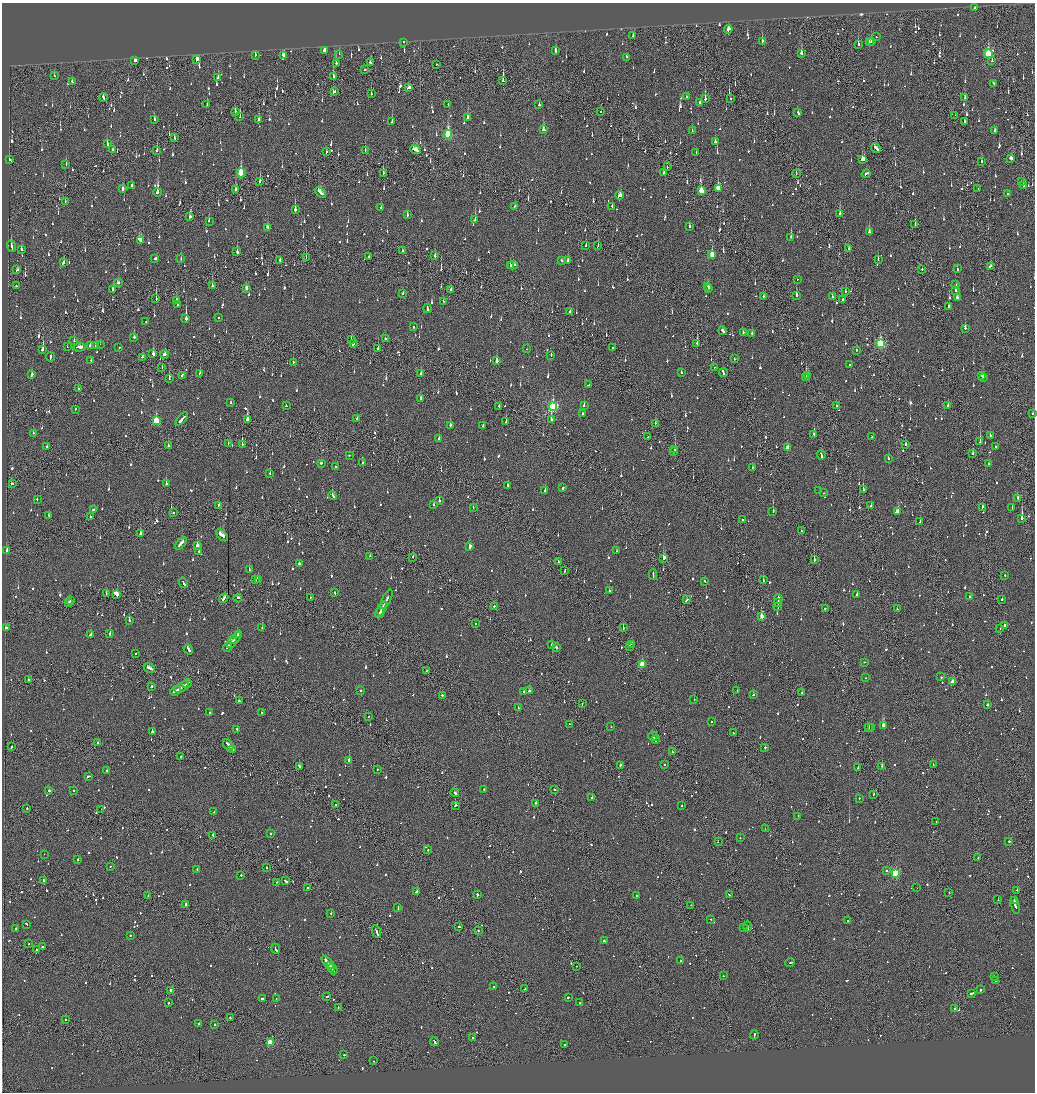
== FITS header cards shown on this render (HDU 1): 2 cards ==
NAXIS1  =                 2065
NAXIS2  =                 2180

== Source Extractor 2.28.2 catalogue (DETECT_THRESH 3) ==
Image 2065 x 2180 px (HDU 1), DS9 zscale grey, zoomed out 1/2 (1 PNG px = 2 x 2 image px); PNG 1037 x 1094 px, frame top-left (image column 1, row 2179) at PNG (2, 3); each listed source drawn as its Kron ellipse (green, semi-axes under 4 px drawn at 4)
Background -0.121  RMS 0.075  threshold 0.225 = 3 sigma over >= 5 px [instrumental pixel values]
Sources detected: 1768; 99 cannot appear on this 1/2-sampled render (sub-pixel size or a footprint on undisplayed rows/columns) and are neither listed nor drawn; of the other 1669, the 500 brightest by FLUX_AUTO listed and drawn (1169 fainter detections omitted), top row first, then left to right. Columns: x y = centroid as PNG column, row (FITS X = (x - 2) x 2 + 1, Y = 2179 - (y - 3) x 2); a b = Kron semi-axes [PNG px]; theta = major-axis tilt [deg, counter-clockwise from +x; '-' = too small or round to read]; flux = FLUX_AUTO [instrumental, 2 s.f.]
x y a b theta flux
975 7 2 2 - 73
728 29 4 3 - 190
633 36 3 2 - 99
876 37 2 2 - 73
762 41 3 2 - 230
403 42 2 2 - 220
869 42 2 2 - 90
871 42 3 2 - 100
858 44 3 2 - 160
325 51 3 2 - 480
555 51 3 2 - 160
801 53 3 2 - 190
339 54 2 1 - 180
988 54 4 3 - 830
255 55 2 2 - 140
283 55 3 3 - 230
626 57 3 2 - 130
197 60 4 2 - 380
992 60 2 1 - 87
135 61 3 2 - 450
370 62 3 2 - 130
336 63 2 2 - 270
436 64 2 1 - 94
365 69 2 1 - 240
54 76 2 1 - 190
218 77 2 2 - 450
333 77 4 2 - 150
72 81 2 2 - 71
503 81 2 1 - 420
994 83 3 2 - 110
409 88 4 3 - 110
335 92 2 2 - 87
371 94 3 2 - 160
103 97 4 2 - 140
686 97 2 2 - 91
965 98 4 2 - 100
705 99 4 2 - 350
731 99 2 2 - 86
700 102 3 2 - 200
448 104 2 2 - 83
207 105 2 2 - 68
539 105 2 2 - 100
601 111 2 2 - 130
235 112 3 1 - 170
798 113 3 2 - 200
955 115 2 1 - 93
240 117 2 1 - 88
467 118 3 2 - 340
154 119 2 2 - 150
259 119 3 2 - 190
964 121 3 2 - 98
392 122 3 2 - 190
543 130 3 3 - 97
692 130 2 2 - 79
994 130 2 2 - 190
448 134 4 3 - 1100
175 138 3 2 - 93
715 142 2 2 - 100
107 144 3 2 - 110
876 148 5 2 - 190
415 149 5 3 - 260
113 150 3 2 - 93
157 150 3 2 - 240
365 151 3 1 - 83
326 152 3 2 - 70
696 153 2 1 - 72
1011 158 3 2 - 450
863 159 4 3 - 210
9 160 3 2 - 150
982 161 3 2 - 71
66 164 3 2 - 120
667 167 2 1 - 77
664 172 2 2 - 230
241 173 4 3 - 730
383 173 4 2 - 200
796 173 3 2 - 67
866 174 4 2 - 120
260 182 3 2 - 82
1022 182 3 2 - 120
132 185 2 2 - 110
1024 185 3 2 - 100
718 188 4 3 - 310
123 189 3 2 - 68
978 189 2 1 - 69
235 190 3 2 - 120
701 191 3 2 - 370
157 192 4 2 - 990
320 192 6 2 -42 230
1008 194 2 1 - 80
620 195 4 3 - 220
65 201 2 2 - 100
515 206 3 2 - 150
612 206 2 1 - 150
381 207 2 2 - 88
295 210 4 2 - 630
840 214 3 2 - 170
407 215 2 2 - 160
190 217 3 2 - 95
475 220 3 2 - 130
209 221 3 2 - 85
915 224 2 1 - 120
689 226 3 2 - 71
267 227 3 2 - 120
869 232 2 2 - 230
791 237 3 2 - 360
141 240 4 3 - 150
11 246 6 2 -69 310
586 246 2 2 - 110
598 246 2 1 - 210
21 249 3 2 - 84
849 249 3 2 - 140
402 251 2 2 - 69
237 252 3 2 - 470
712 255 4 2 - 320
435 256 3 2 - 86
306 257 2 1 - 160
369 257 2 1 - 120
155 258 2 2 - 180
181 259 2 2 - 100
878 259 2 2 - 160
280 261 3 1 - 100
562 261 3 2 - 570
568 261 2 2 - 140
63 263 3 2 - 110
513 265 5 2 - 200
511 266 2 1 - 80
990 266 3 2 - 72
922 269 2 1 - 170
957 269 2 2 - 100
17 270 3 2 - 77
797 279 2 1 - 330
118 283 3 2 - 99
956 285 2 2 - 76
16 286 2 2 - 230
212 286 3 2 - 250
707 286 3 2 - 150
246 288 3 2 - 95
709 288 2 2 - 100
113 289 3 2 - 97
451 289 3 2 - 85
955 290 2 2 - 330
845 291 2 1 - 250
403 293 2 2 - 86
796 295 2 2 - 160
763 296 2 2 - 100
832 297 3 2 - 100
957 297 3 2 - 72
156 299 2 1 - 170
842 300 2 2 - 73
176 301 3 2 - 120
443 301 2 2 - 120
178 305 2 2 - 200
948 307 3 2 - 160
428 309 4 2 - 240
570 311 2 2 - 110
186 318 3 2 - 1000
219 318 2 2 - 76
146 322 2 2 - 74
414 327 2 2 - 85
965 328 2 2 - 190
723 331 4 2 - 140
743 332 2 2 - 75
752 333 2 2 - 72
134 337 2 2 - 110
351 339 2 2 - 87
385 339 2 2 - 200
74 341 2 2 - 140
697 343 2 2 - 340
100 344 2 1 - 89
353 344 3 2 - 130
880 344 4 3 - 1200
90 345 2 2 - 84
95 346 3 2 - 130
67 347 2 1 - 140
79 347 6 2 5 290
119 347 2 2 - 70
613 347 2 2 - 270
378 348 3 2 - 110
43 349 4 2 - 460
526 349 2 1 - 69
856 350 2 2 - 370
153 353 3 2 - 340
164 354 4 3 - 110
551 355 3 2 - 120
50 357 5 2 - 200
143 357 3 2 - 110
734 359 2 2 - 79
91 360 2 2 - 88
497 361 2 2 - 370
293 363 3 2 - 190
850 364 2 2 - 75
714 367 2 2 - 87
162 368 2 1 - 110
681 372 2 2 - 100
723 372 4 2 - 180
200 373 3 2 - 130
421 373 2 2 - 240
32 375 3 2 - 170
182 375 4 2 - 120
982 375 3 2 - 120
807 376 3 2 - 140
806 377 3 2 - 200
983 377 2 2 - 68
169 379 2 2 - 91
589 385 3 2 - 100
78 389 2 2 - 310
421 399 3 2 - 230
230 403 2 2 - 110
286 406 2 2 - 89
499 406 2 2 - 76
584 406 2 2 - 150
837 406 2 2 - 68
948 406 2 2 - 130
553 407 4 3 - 1700
75 409 2 2 - 69
582 414 3 2 - 120
1032 414 2 2 - 85
357 418 2 2 - 72
182 419 8 2 46 510
551 419 3 2 - 170
156 420 4 3 - 540
247 420 3 2 - 460
506 422 2 1 - 160
655 423 2 1 - 80
450 425 2 2 - 330
483 425 2 2 - 81
33 433 2 1 - 180
814 434 2 2 - 69
990 436 2 2 - 210
648 437 2 1 - 67
871 437 2 2 - 68
439 439 2 2 - 370
980 442 2 2 - 620
228 443 2 2 - 140
242 444 2 2 - 230
905 444 2 2 - 110
47 446 2 2 - 67
168 446 2 2 - 120
996 447 2 2 - 120
787 448 3 2 - 190
675 449 2 1 - 470
674 452 2 2 - 86
973 453 2 2 - 93
349 455 2 2 - 77
821 455 4 2 - 180
888 459 2 2 - 340
321 463 2 2 - 100
362 463 2 2 - 75
988 464 2 2 - 74
336 467 2 2 - 99
752 467 2 2 - 85
270 473 2 2 - 87
12 484 2 2 - 83
166 484 2 2 - 230
507 486 3 2 - 210
563 488 3 2 - 130
545 490 4 2 - 130
819 490 3 2 - 80
863 490 3 1 - 330
823 493 2 2 - 85
333 496 4 2 - 230
1018 498 3 2 - 130
37 499 3 2 - 67
439 501 2 2 - 360
218 505 3 2 - 75
434 505 2 2 - 170
871 506 2 2 - 140
473 507 2 1 - 74
982 507 3 2 - 96
1012 507 2 2 - 250
93 509 3 2 - 74
773 511 2 2 - 230
173 512 2 2 - 110
898 512 4 3 - 820
49 515 3 2 - 75
90 517 2 2 - 98
1022 518 2 2 - 880
743 520 2 2 - 110
920 522 2 2 - 130
801 531 2 1 - 110
140 534 2 2 - 430
222 535 7 2 -44 510
181 543 7 2 46 300
197 545 2 2 - 2200
470 547 3 2 - 260
7 550 2 2 - 120
199 551 2 2 - 290
617 551 2 2 - 96
370 556 2 2 - 68
413 557 2 1 - 92
664 558 3 2 - 360
814 560 2 1 - 440
558 562 3 1 - 88
299 564 2 2 - 150
249 570 2 2 - 230
565 570 3 1 - 130
653 575 5 1 - 190
1005 575 2 1 - 93
259 579 3 2 - 95
256 580 2 2 - 81
763 580 2 2 - 68
704 581 3 2 - 140
183 583 5 2 - 300
609 590 2 2 - 78
106 593 2 2 - 87
335 593 2 2 - 95
117 594 4 2 - 1000
857 594 3 2 - 120
970 597 2 2 - 120
224 598 5 2 - 230
238 598 4 2 - 220
310 598 3 2 - 70
387 599 10 2 64 360
778 599 5 2 - 190
1002 599 2 2 - 280
70 600 2 1 - 77
686 600 3 2 - 110
69 603 3 2 - 77
778 603 3 1 - 140
494 606 2 2 - 260
778 606 4 1 - 170
382 608 7 1 63 300
825 608 2 2 - 74
897 609 2 2 - 210
380 613 5 2 - 250
762 616 3 2 - 200
129 620 2 2 - 280
475 624 2 2 - 73
1004 625 2 2 - 310
262 627 2 2 - 100
623 627 3 2 - 100
6 628 2 2 - 150
1000 629 2 1 - 110
110 633 3 2 - 100
238 634 3 2 - 120
90 635 3 2 - 100
236 638 7 2 48 250
232 643 6 2 45 250
632 644 3 2 - 300
552 645 2 2 - 130
228 647 5 2 - 180
629 647 2 2 - 120
556 648 2 2 - 410
188 649 5 2 - 250
135 654 2 2 - 200
865 662 2 1 - 190
642 664 3 3 - 560
149 668 6 2 -28 330
426 671 2 1 - 94
941 677 2 2 - 370
866 678 2 1 - 85
28 680 2 2 - 74
952 682 3 2 - 120
187 683 5 2 - 210
152 686 2 2 - 71
182 687 8 2 33 350
361 690 2 2 - 100
175 691 5 2 - 210
523 691 2 2 - 82
529 691 3 1 - 180
737 691 2 1 - 68
802 693 3 2 - 69
442 695 2 2 - 95
753 695 2 2 - 96
694 700 2 2 - 93
239 701 3 2 - 110
582 704 2 1 - 70
987 705 3 2 - 93
518 708 2 2 - 69
262 712 3 2 - 130
209 713 2 2 - 80
369 716 2 1 - 90
711 722 2 2 - 100
569 724 2 2 - 75
883 726 3 2 - 870
611 727 2 2 - 73
869 727 2 2 - 110
872 728 2 2 - 240
237 729 2 2 - 70
152 732 2 2 - 290
733 733 2 1 - 100
653 736 5 2 - 200
655 740 3 2 - 130
97 743 2 1 - 220
228 745 7 2 -55 450
11 746 2 1 - 220
765 747 2 1 - 130
232 750 3 2 - 150
672 752 2 2 - 77
181 756 2 1 - 170
349 760 2 2 - 2900
933 764 2 2 - 79
665 765 2 2 - 94
299 766 3 2 - 170
620 766 3 2 - 73
882 766 2 2 - 310
858 767 2 2 - 84
377 769 2 2 - 100
107 771 2 2 - 68
89 776 3 2 - 110
484 789 2 2 - 79
73 790 2 2 - 100
554 790 3 2 - 100
49 791 2 2 - 200
455 793 4 2 - 200
873 794 2 1 - 110
592 798 2 2 - 200
859 798 2 2 - 76
535 803 2 1 - 220
336 805 2 2 - 140
455 805 3 2 - 170
682 806 2 2 - 100
27 808 2 2 - 130
101 809 2 1 - 150
214 812 2 2 - 69
798 816 2 2 - 120
936 822 2 1 - 67
765 829 2 2 - 80
270 833 2 2 - 130
213 835 3 2 - 150
740 838 2 2 - 96
1009 841 2 2 - 73
718 842 2 2 - 170
428 850 2 2 - 81
44 854 2 1 - 100
978 858 2 1 - 73
78 859 2 2 - 73
110 866 2 2 - 74
266 868 2 2 - 69
197 869 3 2 - 92
887 871 3 2 - 84
895 873 3 3 - 890
241 876 2 2 - 140
44 881 2 2 - 400
285 881 4 2 - 150
277 882 2 1 - 76
307 887 2 2 - 86
917 888 2 1 - 170
1017 890 2 2 - 100
417 892 3 2 - 430
949 892 2 1 - 82
477 895 3 2 - 310
729 895 3 1 - 110
148 896 3 2 - 100
636 896 2 2 - 91
998 900 2 1 - 68
1014 901 2 1 - 76
185 904 3 2 - 550
691 905 2 2 - 85
1015 906 9 2 -75 300
398 907 3 2 - 100
331 913 2 2 - 78
711 919 2 2 - 110
847 921 2 1 - 160
26 924 3 2 - 100
459 927 2 2 - 210
747 927 5 1 - 190
743 928 3 2 - 130
16 929 2 2 - 99
478 931 2 1 - 84
376 932 7 2 -67 320
130 935 2 2 - 140
604 941 2 2 - 220
29 943 2 2 - 75
42 947 3 2 - 110
275 949 5 2 - 280
36 950 2 2 - 81
681 960 2 1 - 120
328 963 9 2 -52 630
790 963 5 2 - 200
330 966 2 2 - 170
576 966 2 1 - 93
332 969 5 2 - 290
723 976 2 2 - 160
995 976 2 2 - 110
995 981 3 2 - 79
493 987 2 2 - 110
525 989 2 2 - 100
981 989 2 2 - 210
171 990 3 2 - 1400
972 993 4 2 - 420
327 996 3 2 - 98
568 997 2 2 - 99
262 999 2 2 - 290
276 999 2 2 - 73
168 1003 2 2 - 72
580 1003 2 2 - 76
338 1007 2 2 - 79
955 1009 2 2 - 72
230 1018 2 2 - 160
65 1019 2 2 - 75
199 1024 2 2 - 150
215 1025 2 2 - 130
754 1035 4 2 - 130
473 1038 2 2 - 83
270 1042 3 3 - 630
434 1042 4 2 - 190
565 1045 2 1 - 84
344 1055 2 2 - 110
373 1061 2 2 - 130
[1169 fainter detections neither listed nor drawn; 99 sub-pixel or undisplayed-footprint detections neither listed nor drawn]